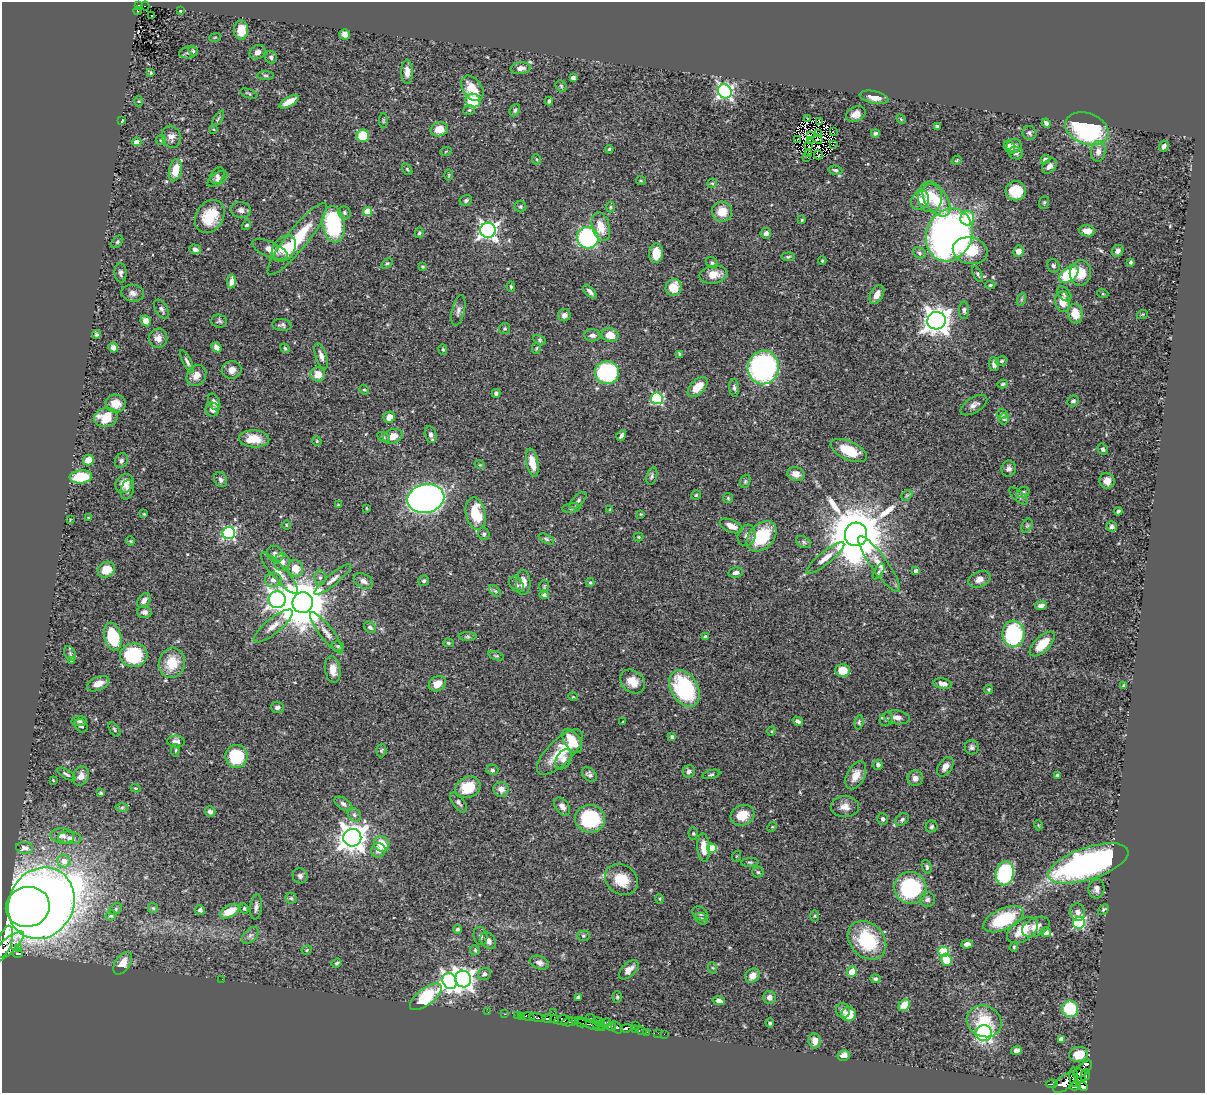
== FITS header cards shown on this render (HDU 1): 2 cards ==
NAXIS1  =                 1203
NAXIS2  =                 1091

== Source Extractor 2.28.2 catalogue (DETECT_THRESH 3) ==
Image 1203 x 1091 px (HDU 1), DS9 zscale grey, 1 PNG px = 1 image px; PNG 1207 x 1095 px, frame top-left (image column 1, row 1091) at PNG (2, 2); each listed source drawn as its Kron ellipse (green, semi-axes under 4 px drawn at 4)
Background 0.613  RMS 0.022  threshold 0.0658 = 3 sigma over >= 5 px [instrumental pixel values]
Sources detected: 459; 5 with non-positive FLUX_AUTO (blend fragments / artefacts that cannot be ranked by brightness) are neither listed nor drawn; the other 454 listed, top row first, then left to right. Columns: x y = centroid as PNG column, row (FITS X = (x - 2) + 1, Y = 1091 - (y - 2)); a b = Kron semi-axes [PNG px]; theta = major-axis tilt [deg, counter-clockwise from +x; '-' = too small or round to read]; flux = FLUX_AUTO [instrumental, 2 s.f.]
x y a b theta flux
139 6 4 3 - 45
145 6 4 2 - 4.8
137 11 4 3 - 12
180 11 3 2 - 1.3
152 16 3 2 - 2
241 30 9 7 -90 24
345 34 5 5 - 9
215 37 6 3 19 1.6
193 51 5 4 - 2
188 52 9 6 10 4.4
257 52 8 7 - 6.8
271 57 6 5 - 3.9
521 68 10 6 5 8
151 72 4 3 - 1.8
407 72 12 6 -89 11
266 75 8 4 -1 2.7
573 78 4 4 - 5.5
561 86 6 5 - 2.3
472 88 14 9 -54 34
725 91 7 6 - 390
249 94 9 3 -19 2
874 97 14 6 -13 14
139 101 5 3 - 1.5
473 101 7 7 - 42
549 101 4 3 - 2.8
289 102 11 4 31 17
469 110 6 4 20 2.2
515 110 6 5 - 3.1
856 114 10 7 25 10
807 118 2 2 - 1.1
218 119 9 3 56 2.2
901 119 6 3 -45 1.5
122 121 4 2 - 1.7
383 121 8 3 -90 1.9
819 122 2 2 - 1
1046 123 5 4 - 4.3
938 126 4 3 - 3.2
213 129 3 3 - 1.2
439 129 9 7 16 22
1087 129 22 15 -21 220
833 131 2 2 - 1.1
875 133 4 4 - 2.6
1029 133 7 6 - 3.7
818 134 3 2 - 1.7
811 135 3 2 - 1.3
363 136 6 6 - 65
171 137 11 9 -71 9.5
798 139 2 2 - 1.1
818 139 5 2 - 0.94
161 140 5 5 - 2.1
810 140 4 2 - 0.69
136 142 5 4 - 7.3
833 145 3 2 - 2.9
809 146 3 2 - 0.31
1009 146 6 5 - 7.9
1014 146 8 7 - 8.8
1164 146 6 4 62 4.3
609 149 4 3 - 1.8
446 151 6 3 20 1.5
1098 151 10 7 85 9.8
809 153 4 2 - 1
1016 153 7 6 - 4.3
818 155 4 2 - 0.76
807 157 2 2 - 1.5
536 159 5 3 - 1.4
957 160 5 3 - 1.4
1045 160 5 4 - 5.7
1049 166 8 6 47 7.7
407 169 6 3 -55 1.8
175 170 11 6 77 25
835 170 7 4 -8 3
449 175 6 3 89 1.6
217 176 9 6 58 4.2
217 179 11 6 34 6.3
641 180 5 2 - 1.4
712 183 5 4 - 2.1
1016 191 10 9 - 39
930 197 15 12 90 31
466 200 6 5 - 2.9
920 200 10 8 57 20
936 200 18 11 -55 43
1044 202 6 5 - 2.2
520 206 6 5 - 2.8
611 207 5 3 - 1.7
241 210 10 8 -10 6.3
368 211 4 4 - 43
722 212 10 10 - 23
345 213 6 5 - 3.1
210 217 18 13 57 45
967 218 7 7 - 42
802 220 3 3 - 1.7
334 224 18 11 -82 140
247 225 5 4 - 2.9
601 227 15 9 -73 25
488 230 7 7 - 620
1087 231 8 5 -5 14
419 233 5 3 - 2.2
766 233 5 5 - 4.9
949 235 27 23 67 700
588 238 11 10 - 210
297 239 45 10 51 72
117 242 7 4 50 2.4
195 249 6 5 - 5.6
270 249 19 7 -23 15
284 249 15 10 51 21
970 251 17 13 -14 42
1019 251 6 5 - 10
1118 251 6 5 - 5.6
656 253 10 7 87 27
919 253 7 5 -25 3.2
788 257 6 4 6 2.4
822 261 4 3 - 1.6
1130 262 4 3 - 3
387 263 6 4 35 2.5
712 263 6 5 - 2.8
1053 266 7 6 - 4.3
422 267 3 3 - 1.6
121 273 10 6 -85 4.4
1080 273 13 10 83 25
978 274 8 4 -62 2.8
1069 274 11 7 39 86
713 275 14 9 10 18
231 281 7 4 81 8.2
990 285 5 4 - 1.8
511 287 5 4 - 1.8
674 287 8 8 - 31
590 292 8 4 -47 5.7
133 293 11 8 -8 7.4
877 294 10 6 60 11
1064 294 8 6 -47 4.3
1103 294 5 3 - 1.4
1022 299 7 4 71 2.3
1062 302 10 7 -79 23
161 309 10 6 -59 4.6
964 310 8 5 -90 3.8
458 311 16 6 77 6.7
1075 313 10 7 -78 30
564 315 6 6 - 7.3
1142 315 5 3 - 1.4
146 321 5 5 - 12
219 321 8 6 -3 3.4
936 321 9 8 - 1700
282 325 10 6 -5 3.7
505 329 5 5 - 2.4
97 334 4 4 - 3.1
592 335 8 6 -2 5.7
610 335 8 7 - 22
158 338 9 9 - 9.1
540 340 7 4 -28 2.3
113 347 5 5 - 5.3
216 347 5 4 - 6.8
285 348 5 4 - 1.9
536 348 6 3 81 1.5
443 350 5 4 - 2.4
680 354 4 3 - 2.5
321 356 13 5 -72 8.2
1001 361 6 4 16 2
187 362 13 4 -63 4.8
994 364 7 5 -84 5.7
763 367 17 15 78 340
232 370 10 8 14 11
607 373 12 11 - 190
318 374 7 7 - 19
196 375 11 9 53 13
1003 384 5 3 - 2.2
697 387 12 7 45 23
734 388 9 5 -84 3.5
364 390 5 4 - 2
496 393 4 4 - 4.4
657 398 6 6 - 170
1073 401 6 5 - 3.4
214 402 9 5 -64 7
116 404 10 9 - 17
974 405 15 7 32 8.2
212 410 7 6 - 7.4
1002 414 5 5 - 1.8
106 417 12 9 13 33
389 417 6 5 - 14
1004 419 6 4 74 2
431 435 8 6 -77 5.4
393 436 10 7 21 18
621 436 6 3 56 3.9
383 437 7 4 -28 2.8
254 439 15 8 -3 28
317 441 5 4 - 1.7
1103 449 6 5 - 3.6
849 451 19 9 -25 42
88 460 6 5 - 16
121 461 7 6 - 3.7
532 463 14 6 -78 22
480 465 5 3 - 1.3
1009 469 8 7 - 5.7
796 474 9 7 -18 10
652 476 9 5 72 3.4
81 477 11 6 5 60
221 480 8 6 -61 4.5
745 481 7 5 70 2.5
1107 481 8 7 - 13
124 484 10 8 51 14
127 490 10 6 75 6.7
1023 492 6 5 - 3.8
696 495 5 4 - 1.8
907 495 6 4 43 2.4
1018 496 11 5 -42 4.7
426 498 18 14 11 1000
728 498 5 5 - 2.2
578 500 11 5 46 4.1
338 505 3 3 - 1.4
366 508 4 2 - 1.1
571 508 9 5 9 3.5
610 509 3 3 - 1.3
1118 511 4 3 - 2.7
476 513 16 9 -78 57
144 514 4 3 - 1.3
641 514 3 3 - 1.3
88 518 3 2 - 1.1
70 520 4 3 - 1.1
286 525 5 3 - 1.3
731 526 12 6 -24 13
1027 526 7 5 64 2.7
1112 526 5 5 - 4.1
229 533 6 6 - 240
484 534 6 5 - 2.9
856 534 12 11 - 13000
747 535 11 9 71 7.6
762 536 17 12 46 69
639 537 5 4 - 1.7
546 539 8 4 -25 3.1
130 541 5 4 - 1.6
804 542 8 5 -29 3.3
275 554 9 7 -41 6.4
825 558 24 6 38 15
282 562 8 7 - 11
879 564 34 8 -54 23
295 568 8 7 - 22
106 570 9 7 34 25
879 571 9 4 57 2.9
916 571 4 4 - 7.3
280 573 27 7 -48 15
736 573 7 5 9 5.1
320 577 7 5 89 3.7
333 579 23 5 39 10
979 579 11 7 22 9.3
273 580 8 7 - 8.2
363 581 10 7 -27 7.6
424 581 5 5 - 3.1
523 582 12 7 -89 15
590 583 4 4 - 1.9
516 584 9 6 -53 4.7
544 587 6 5 - 2.1
495 591 7 4 -44 2.5
544 595 5 4 - 4.4
144 600 8 5 53 7.2
277 600 8 8 - 600
303 603 10 10 - 8000
1041 606 6 3 8 5
144 612 7 6 - 5.6
273 626 24 7 39 14
370 627 6 5 - 4.1
326 633 25 6 -52 13
1013 634 13 11 -89 140
705 636 4 3 - 2.4
113 637 14 8 -76 81
468 637 9 4 0 2.7
449 643 5 4 - 2.2
1042 644 16 7 44 29
338 646 6 4 -17 2.5
70 653 8 5 -64 3.7
134 655 14 11 7 100
496 656 8 4 -17 2.4
71 660 4 4 - 2
172 663 15 13 74 36
333 670 13 7 -82 14
842 670 7 6 - 21
633 681 14 10 -40 21
98 684 12 6 24 14
437 684 9 7 32 16
943 684 9 5 -11 8
1124 686 4 3 - 2.7
685 688 20 13 -60 130
988 689 4 4 - 2
573 697 5 3 - 1.2
277 707 6 5 - 5.5
897 717 13 6 -7 8.9
886 719 7 6 - 3.8
79 721 8 5 4 3.6
623 721 3 2 - 0.88
798 721 5 4 - 3.8
859 722 7 4 84 2.8
81 726 7 6 - 4.3
114 730 8 4 -56 2.5
772 731 5 3 - 1.5
672 737 3 3 - 3.3
176 741 9 6 -7 7.8
572 741 13 8 -57 34
972 747 7 7 - 4.1
175 750 6 3 82 1.9
381 750 7 5 87 2.2
560 752 30 12 45 46
236 756 11 11 - 72
563 759 11 7 61 6.8
878 765 5 4 - 3.7
945 767 11 6 55 9.4
492 770 6 5 - 3.9
689 771 6 5 - 4.6
66 774 11 4 -30 3.1
711 774 9 4 15 2.6
589 775 8 6 -43 4.5
856 775 15 9 63 16
1057 775 4 4 - 2.5
81 776 10 7 66 8.8
915 778 8 7 - 8.2
53 780 3 2 - 1.2
468 787 13 10 24 41
136 788 5 3 - 1.6
501 789 7 7 - 11
101 793 4 4 - 2.4
458 802 12 5 -52 5.1
343 804 10 5 -33 5.3
562 806 10 6 -53 6.9
122 807 6 4 1 2.5
845 807 14 10 1 12
210 811 5 5 - 4.7
354 815 7 6 - 3.7
743 815 12 10 26 25
590 819 15 14 - 95
882 819 6 5 - 3.4
902 819 7 5 39 3.2
1038 825 5 3 - 1.2
772 827 5 4 - 1.5
932 827 6 5 - 3.5
693 833 6 4 -89 2.1
62 836 12 7 -6 8.3
70 838 12 6 -7 6.7
352 838 9 9 - 1800
382 844 8 7 - 26
25 848 8 6 -8 5.7
703 848 14 6 -86 22
712 848 5 4 - 43
378 850 7 7 - 10
737 856 5 3 - 1.4
64 861 6 6 - 12
750 862 9 3 3 2.3
1088 863 42 16 19 450
927 867 7 5 -73 3.1
758 872 5 5 - 2.5
1005 873 12 9 80 130
300 876 8 7 - 4.5
621 880 17 14 -33 34
910 888 16 16 - 140
1096 889 10 8 81 7.1
291 898 5 5 - 2.4
660 899 5 3 - 1.5
927 899 7 7 - 4.7
41 903 37 32 62 3500
28 907 22 20 15 2700
256 907 12 5 83 6.1
153 908 5 5 - 2.3
244 908 5 4 - 2.1
116 909 7 5 39 2.7
1103 909 6 4 43 2.3
200 910 5 5 - 3.9
230 911 10 6 28 29
1078 912 9 7 -81 6.1
700 913 8 6 -33 4
111 915 5 5 - 4
814 916 5 3 - 1.6
702 919 7 5 -30 3
1004 919 22 10 24 92
1079 923 6 5 - 180
1036 927 15 9 25 16
457 929 4 4 - 2.7
1022 930 17 10 35 37
1046 932 5 5 - 12
250 935 10 6 44 5.6
480 936 9 6 -75 4.6
583 936 6 5 - 2.5
867 940 21 17 -45 88
488 941 9 7 -50 7.6
5 942 17 6 73 170
967 944 5 4 - 6.4
1014 947 5 3 - 1.7
6 948 24 7 41 350
18 949 3 2 - 4
307 950 5 4 - 1.8
475 950 5 4 - 1.9
944 952 5 5 - 78
17 954 5 3 - 77
946 960 6 5 - 31
123 963 12 7 56 16
337 963 5 3 - 2.4
539 963 10 6 -21 6.3
713 968 6 4 -70 1.7
629 970 12 6 45 10
852 972 5 5 - 24
484 974 7 5 31 4.7
753 975 8 6 41 13
222 979 2 2 - 1.5
463 979 8 7 - 920
875 979 5 4 - 3
450 981 8 7 - 570
426 997 19 8 38 78
578 997 4 3 - 3.9
617 997 6 5 - 2.3
769 997 6 6 - 7.7
719 1001 6 4 -14 6
904 1005 6 5 - 39
1070 1009 8 8 - 62
843 1010 7 7 - 6.3
488 1012 2 2 - 0.67
553 1013 2 2 - 13
505 1014 3 2 - 10
849 1014 7 7 - 21
518 1015 2 2 - 3
522 1016 2 2 - 7.5
528 1017 6 3 -16 30
537 1017 8 3 -11 220
590 1018 4 2 - 21
547 1019 5 3 - 210
555 1019 4 3 - 39
562 1020 8 4 8 400
984 1021 18 15 -24 53
569 1022 8 3 8 66
575 1022 4 2 - 39
599 1022 6 2 -22 23
581 1023 6 3 -13 110
605 1023 6 3 26 28
770 1023 4 4 - 2.5
590 1024 15 4 -21 110
597 1025 4 2 - 17
601 1026 3 2 - 32
636 1026 3 2 - 9
611 1027 5 3 - 100
617 1027 7 4 -49 130
626 1028 5 4 - 310
636 1030 3 3 - 9.7
642 1031 5 3 - 9.9
646 1032 3 2 - 16
658 1033 2 2 - 3.7
984 1033 8 8 - 260
664 1034 2 2 - 6.8
1061 1039 4 4 - 10
815 1041 7 6 - 12
1017 1050 5 4 - 5.8
1078 1054 9 7 8 22
844 1055 6 5 - 7.7
1083 1069 11 5 41 210
1085 1075 6 3 68 200
1080 1076 7 6 - 500
1074 1077 10 4 -89 92
1064 1083 13 7 40 740
1052 1084 6 3 7 43
1075 1086 6 4 11 110
1083 1087 5 4 - 160
At the frame edge (FLAGS 8, measured only in part): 1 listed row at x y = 6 948
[5 non-positive-flux detections neither listed nor drawn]